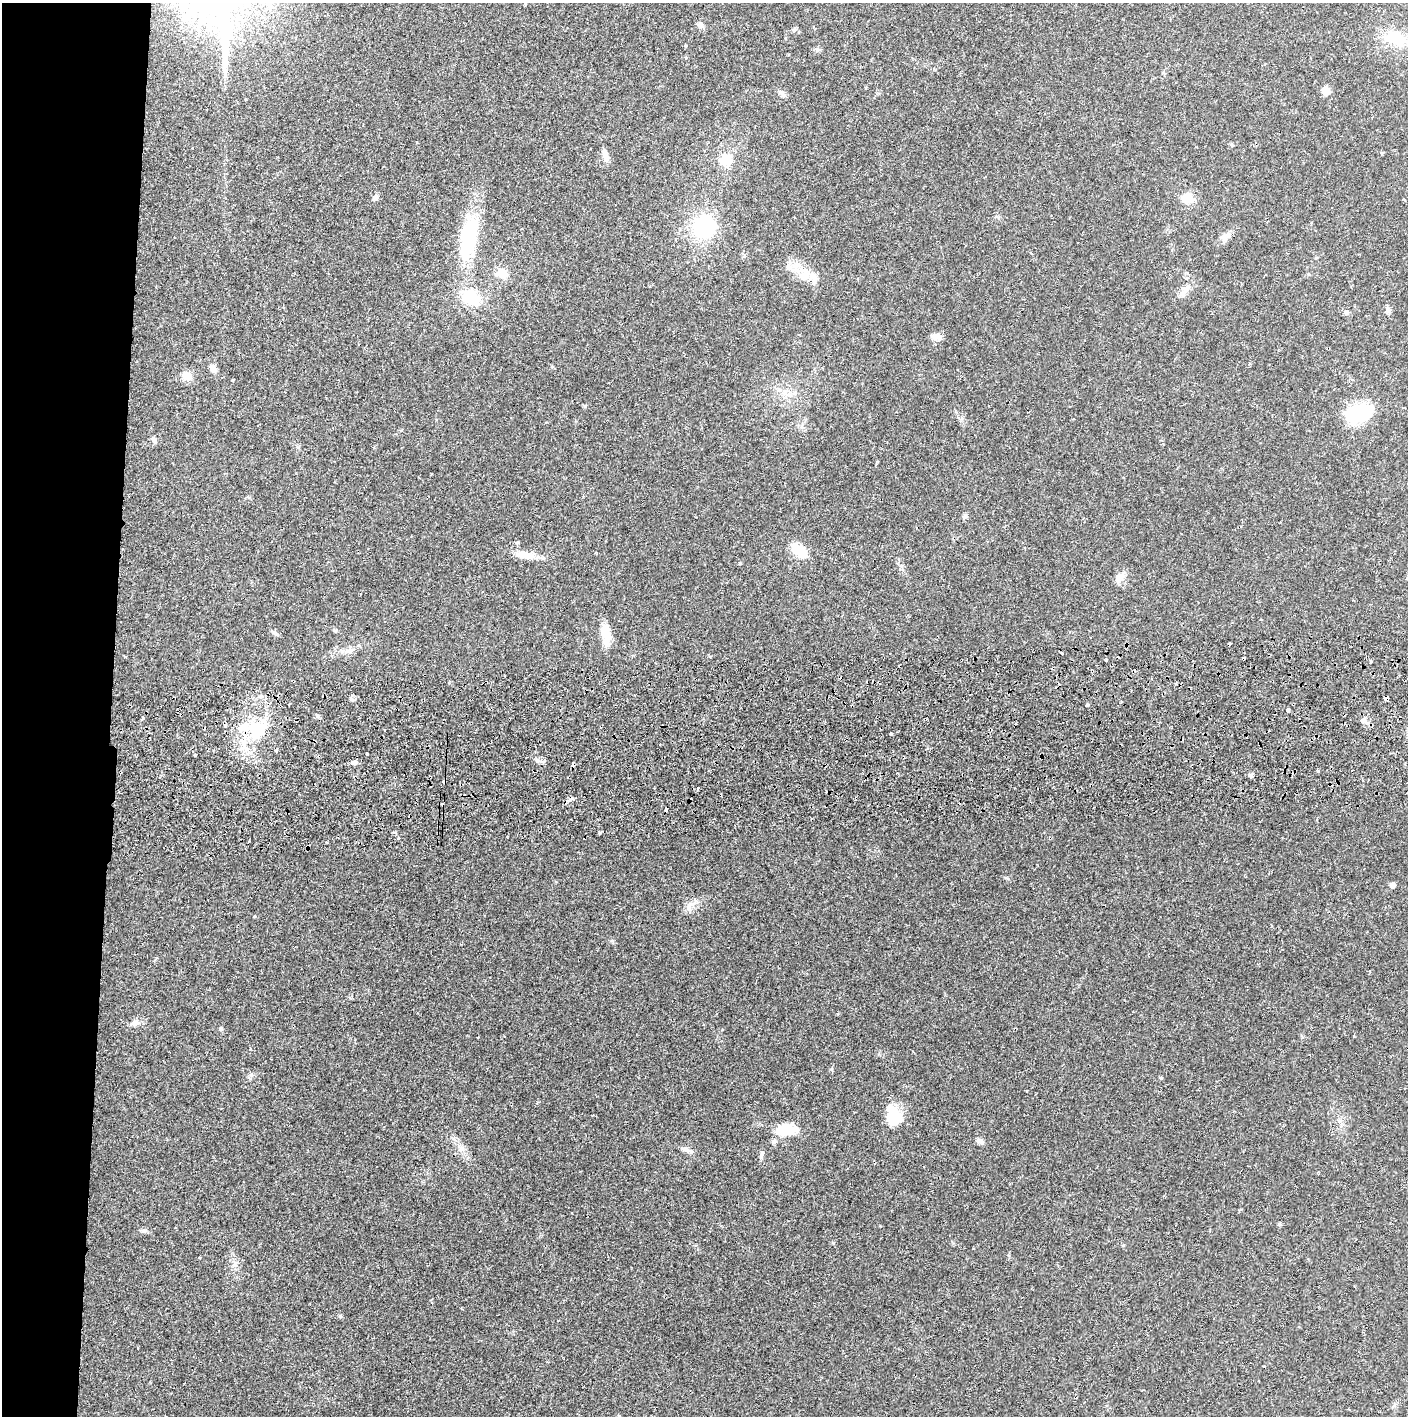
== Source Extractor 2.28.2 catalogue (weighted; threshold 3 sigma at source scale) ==
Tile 4 of 3 x 3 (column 1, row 2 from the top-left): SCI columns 4-1409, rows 1471-2884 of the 4227 x 4357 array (HDU 1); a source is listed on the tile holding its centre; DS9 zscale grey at full resolution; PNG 1410 x 1418 px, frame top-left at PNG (2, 3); no overlay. Shown black and unused: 8% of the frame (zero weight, under 2 of 3 exposures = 3% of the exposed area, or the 3 px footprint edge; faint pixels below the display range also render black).
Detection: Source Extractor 2.28.2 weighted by HDU 2 'WHT'; one run over the whole footprint, this tile lists its part. Background 0.023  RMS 0.0036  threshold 0.0161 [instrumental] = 3 sigma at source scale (4.5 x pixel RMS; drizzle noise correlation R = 1.50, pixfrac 1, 0.05/0.05 arcsec/px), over >= 5 px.
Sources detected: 79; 3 inside a brighter object's white glare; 6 cosmic-ray / hot-pixel residue — not listed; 3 inside a brighter listed object's ellipse — not listed separately; the other 67 listed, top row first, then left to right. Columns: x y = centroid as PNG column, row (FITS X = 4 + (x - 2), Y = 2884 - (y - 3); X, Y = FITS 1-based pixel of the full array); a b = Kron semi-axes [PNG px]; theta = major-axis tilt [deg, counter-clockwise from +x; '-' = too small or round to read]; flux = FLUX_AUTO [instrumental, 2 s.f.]
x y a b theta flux
525 4 3 3 - 0.49
701 25 9 7 -71 1.1
794 29 7 5 49 0.68
1396 38 31 18 -20 11
817 50 7 6 - 0.8
1326 91 10 9 - 2.4
784 95 7 4 -71 0.71
1382 153 5 3 - 0.51
605 155 17 6 -77 2.2
725 160 12 11 - 7
375 198 8 7 - 1.1
1188 198 12 10 -21 5.1
704 227 18 17 - 29
469 237 60 19 80 26
799 266 16 7 -46 3.8
502 273 11 9 -30 5.1
813 277 17 10 -72 3.5
1183 292 19 7 55 2.6
471 298 20 14 -28 13
1346 312 6 6 - 0.87
937 336 12 8 -2 2.3
213 368 12 7 -66 1.6
187 376 13 10 -23 2.9
232 380 3 3 - 0.59
786 394 13 7 -48 2.4
1359 414 30 16 15 21
154 440 9 5 -56 1
965 516 6 6 - 0.71
798 549 24 13 -22 5.3
525 555 27 9 -8 4.5
1119 578 14 9 45 2.7
606 634 21 12 -71 6.2
349 650 15 4 8 1.5
1061 653 4 2 - 0.37
1106 660 3 2 - 0.36
1371 661 3 3 - 0.9
1176 683 3 3 - 0.5
1386 698 4 4 - 5.6
352 700 6 4 -20 0.68
1087 705 4 3 - 0.74
1288 710 4 3 - 0.75
143 718 4 3 - 0.63
1363 721 4 4 - 2.8
257 730 25 20 61 15
384 730 3 2 - 0.24
891 734 3 3 - 0.61
276 750 3 3 - 0.73
367 754 3 3 - 0.94
195 755 3 3 - 0.84
354 762 8 6 12 1.2
1251 776 6 5 - 0.73
698 788 5 3 - 0.53
600 833 4 3 - 0.56
399 838 4 3 - 0.51
1392 885 5 5 - 1.8
689 907 9 4 81 1.1
135 1023 11 6 -7 1.5
221 1029 5 5 - 0.44
893 1117 22 16 79 9.1
786 1130 26 14 10 7.8
980 1141 10 6 -25 1.2
461 1149 9 6 -84 1.4
685 1149 14 6 -21 1.5
761 1156 10 5 76 0.93
1279 1224 6 4 46 0.44
144 1231 8 5 20 0.79
234 1265 9 6 72 1.3
Overlapping masked pixels (flux is a lower limit): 1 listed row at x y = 1386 698
Isophote crosses this tile's border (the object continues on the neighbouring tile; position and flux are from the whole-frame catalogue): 1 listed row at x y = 525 4
Unlisted compact peaks at least as high as the median listed source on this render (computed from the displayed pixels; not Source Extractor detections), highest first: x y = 1161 1078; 833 1243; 612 941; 340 1316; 831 1069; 1006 878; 1318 771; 251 1075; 585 406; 276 634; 537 761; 250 1049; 1009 1255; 740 563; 1354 1036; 802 427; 722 1030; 1123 1245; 327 842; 1302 1037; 449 683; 962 418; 880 1226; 156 958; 552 367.